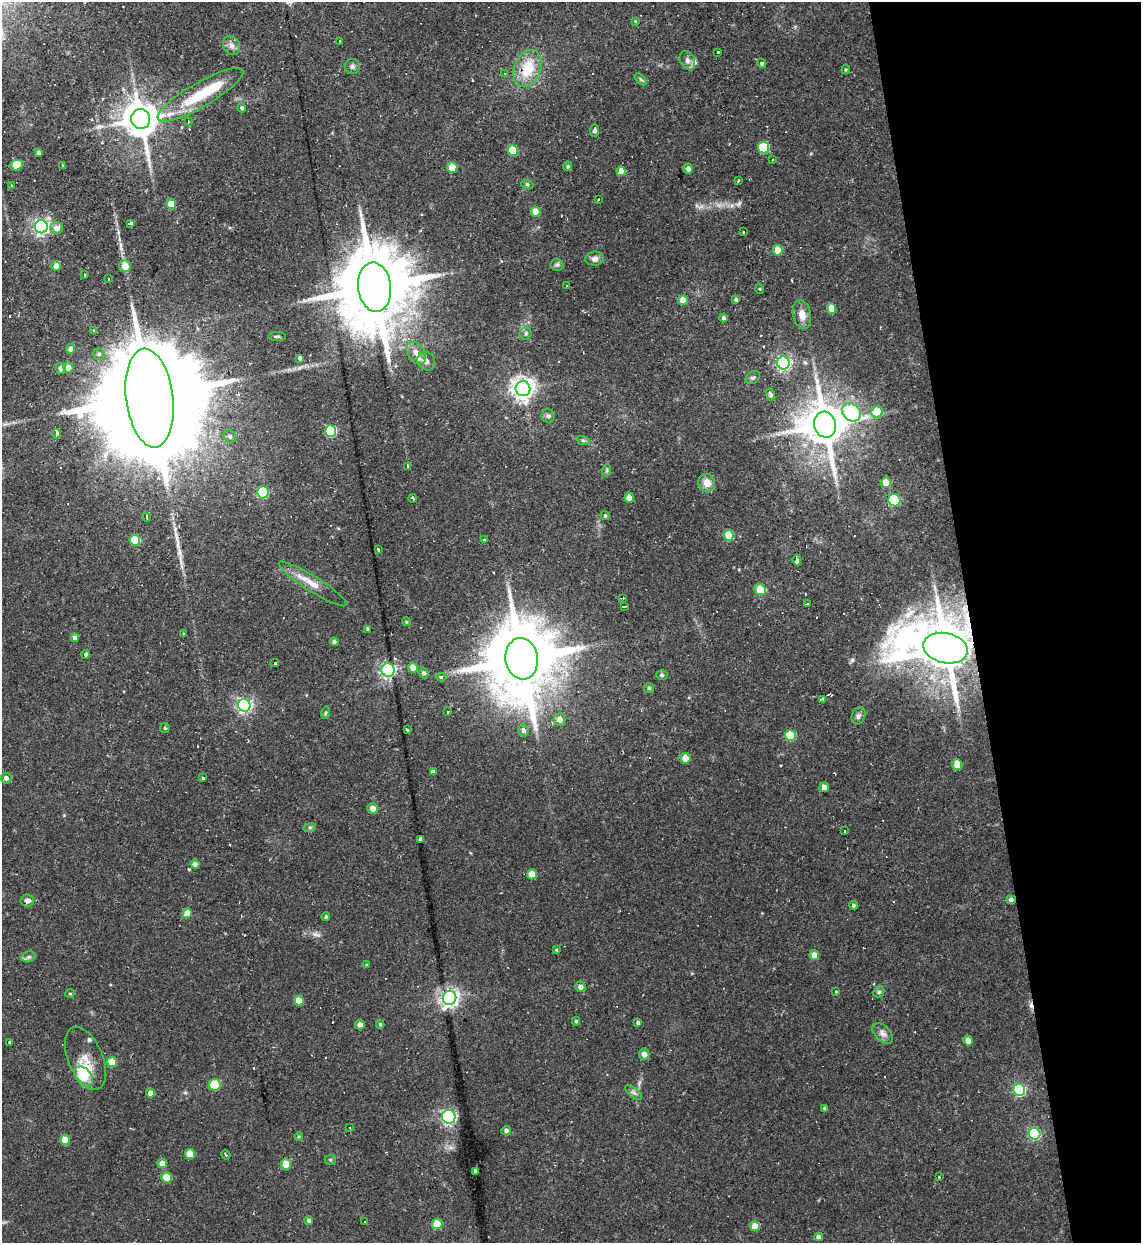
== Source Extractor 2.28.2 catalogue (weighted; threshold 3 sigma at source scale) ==
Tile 12 of 4 x 4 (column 4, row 3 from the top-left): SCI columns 3669-4807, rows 1242-2482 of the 4944 x 4963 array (HDU 1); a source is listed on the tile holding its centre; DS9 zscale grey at full resolution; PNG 1143 x 1245 px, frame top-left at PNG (2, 2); each listed source drawn as its Kron ellipse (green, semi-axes under 4 px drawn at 4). Shown black and unused: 15% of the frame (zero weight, under 2 of 3 exposures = <1% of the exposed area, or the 3 px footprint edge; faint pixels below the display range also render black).
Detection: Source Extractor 2.28.2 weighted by HDU 2 'WHT'; one run over the whole footprint, this tile lists its part. Background 0.0631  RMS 0.0059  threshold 0.0265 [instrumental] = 3 sigma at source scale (4.5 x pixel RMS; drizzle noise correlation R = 1.50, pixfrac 1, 0.05/0.05 arcsec/px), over >= 5 px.
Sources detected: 204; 2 inside a brighter object's white glare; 16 cosmic-ray / hot-pixel residue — neither listed nor drawn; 5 inside a brighter listed object's ellipse — not listed separately; the other 181 listed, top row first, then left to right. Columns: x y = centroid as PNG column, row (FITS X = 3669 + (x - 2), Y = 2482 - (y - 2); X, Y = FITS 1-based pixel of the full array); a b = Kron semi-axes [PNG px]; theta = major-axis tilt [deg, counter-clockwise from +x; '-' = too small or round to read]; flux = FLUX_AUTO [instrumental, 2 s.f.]
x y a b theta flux
635 21 4 4 - 0.48
340 42 3 3 - 1.7
231 45 10 8 -63 3
718 52 3 2 - 0.61
687 60 10 7 -61 2.6
762 63 5 4 - 1.2
352 66 7 7 - 1.6
528 68 19 13 69 18
846 69 4 3 - 0.62
505 73 3 2 - 0.44
641 79 7 4 -45 0.95
200 95 49 12 30 30
242 108 4 3 - 1
141 119 10 9 - 1500
188 122 3 2 - 0.76
595 131 6 4 83 1.9
764 148 6 5 - 29
513 150 5 5 - 15
38 153 3 3 - 1.4
772 160 3 2 - 1
16 165 6 5 - 16
62 165 3 2 - 0.71
568 166 5 4 - 0.93
452 167 5 5 - 12
688 169 5 4 - 2.9
621 171 5 4 - 7.3
738 180 3 3 - 2.6
527 184 6 4 -19 0.75
11 185 3 2 - 0.93
598 199 3 3 - 1.7
171 204 5 5 - 12
536 212 5 5 - 9.9
131 223 4 3 - 3.3
41 227 6 6 - 180
57 228 6 6 - 3.5
743 232 3 2 - 0.84
778 250 5 4 - 9.2
595 259 9 7 6 2.3
557 265 6 6 - 1.2
56 266 5 5 - 4
125 266 6 5 - 8.3
84 275 3 3 - 1.9
108 279 3 2 - 0.8
567 286 3 3 - 0.4
375 287 25 16 -84 8300
760 289 5 3 - 0.49
683 300 5 5 - 6.8
736 300 4 4 - 1.1
832 308 5 4 - 11
802 315 14 9 -78 5.2
723 318 4 4 - 1.5
93 331 4 3 - 1.2
526 333 6 6 - 1.1
277 336 9 3 0 0.93
71 349 5 5 - 3.3
416 353 12 8 -57 5.1
99 354 6 5 - 1.3
300 358 4 3 - 1.2
426 361 10 8 -56 2.8
783 363 6 6 - 140
61 368 5 5 - 3
68 368 5 5 - 4.9
753 378 8 6 38 1.3
523 389 7 7 - 400
770 395 6 4 -74 2
150 398 50 23 -83 29000
851 412 10 8 -39 62
877 412 6 5 - 18
548 416 7 6 - 1.4
825 425 13 11 -75 2200
331 431 6 5 - 47
56 434 5 3 - 17
230 436 6 6 - 1.8
583 440 7 4 -19 1.1
408 466 3 3 - 1.3
607 470 6 4 73 0.8
707 483 9 8 - 5.5
886 483 5 5 - 8.9
263 492 6 6 - 36
413 498 4 3 - 2.6
629 498 5 4 - 7.3
894 500 6 6 - 34
605 515 4 3 - 0.88
146 517 5 3 - 1.7
729 535 5 5 - 18
135 540 5 5 - 18
484 540 4 4 - 0.93
378 550 3 3 - 4
797 560 5 3 - 6.1
313 584 40 8 -32 8.8
760 590 6 5 - 13
623 598 4 2 - 0.77
807 604 3 2 - 1.9
624 606 3 3 - 3.2
406 622 4 3 - 0.69
368 629 4 4 - 1.4
184 634 3 3 - 1.1
75 638 4 4 - 2.4
334 642 4 4 - 1.3
945 648 22 15 -13 3000
86 654 4 4 - 1.2
522 659 21 16 -81 6900
275 663 3 3 - 1
413 668 5 5 - 4.8
388 670 7 6 - 120
424 673 5 5 - 1.3
662 675 6 5 - 0.95
441 677 5 3 - 1.5
649 688 5 5 - 0.86
823 699 3 3 - 2.6
244 705 6 6 - 150
447 712 3 3 - 2.3
325 713 6 4 71 0.76
858 716 9 6 67 2
560 719 6 6 - 4.2
165 728 5 4 - 0.74
407 730 3 3 - 2.5
523 731 6 5 - 2
790 736 5 5 - 26
685 758 5 5 - 6.6
957 764 5 5 - 12
433 771 4 3 - 1.5
6 778 5 5 - 2.1
202 778 3 3 - 2
824 787 5 4 - 4.1
372 808 5 5 - 4.1
310 827 6 4 17 0.86
844 831 3 3 - 1.6
420 839 4 4 - 1.9
195 864 4 4 - 2.6
532 874 5 5 - 8.1
27 900 7 6 - 2.5
1011 900 5 4 - 1.8
853 905 4 4 - 1.2
187 913 5 4 - 7.5
326 917 4 4 - 1.1
556 950 4 3 - 0.61
814 955 5 4 - 5.2
28 957 7 5 12 1.4
367 965 4 4 - 0.58
581 987 5 5 - 2.6
836 992 4 3 - 0.57
879 992 6 5 - 1.1
70 994 5 3 - 0.62
449 998 7 6 - 260
299 1001 5 4 - 9.7
576 1021 4 3 - 0.89
638 1023 4 4 - 1.4
380 1024 4 3 - 0.96
360 1025 5 5 - 3
883 1033 12 7 -45 2.9
968 1040 5 4 - 4.3
10 1042 3 3 - 0.89
644 1054 5 5 - 3.8
85 1058 33 17 -67 11
112 1062 5 5 - 12
84 1076 11 7 -46 16
215 1085 6 5 - 21
1019 1090 6 5 - 71
151 1093 4 4 - 3.7
634 1093 10 5 -38 1.7
825 1108 4 4 - 1.1
449 1117 7 6 - 120
350 1128 2 2 - 0.52
506 1131 5 4 - 1.7
1034 1134 6 5 - 60
299 1136 4 3 - 0.6
65 1140 5 5 - 8.7
190 1154 5 5 - 10
226 1155 5 3 - 0.55
330 1160 5 5 - 0.75
162 1163 5 5 - 5.2
286 1164 5 5 - 10
475 1171 4 3 - 1.7
166 1177 5 5 - 10
939 1177 3 3 - 1.1
309 1220 4 4 - 1.4
365 1222 3 3 - 1.5
437 1224 5 5 - 13
755 1226 5 5 - 9.6
819 1237 4 4 - 3
Overlapping masked pixels (flux is a lower limit): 2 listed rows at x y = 150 398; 945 648
Unlisted compact peaks at least as high as the median listed source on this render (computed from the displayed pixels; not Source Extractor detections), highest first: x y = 852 660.